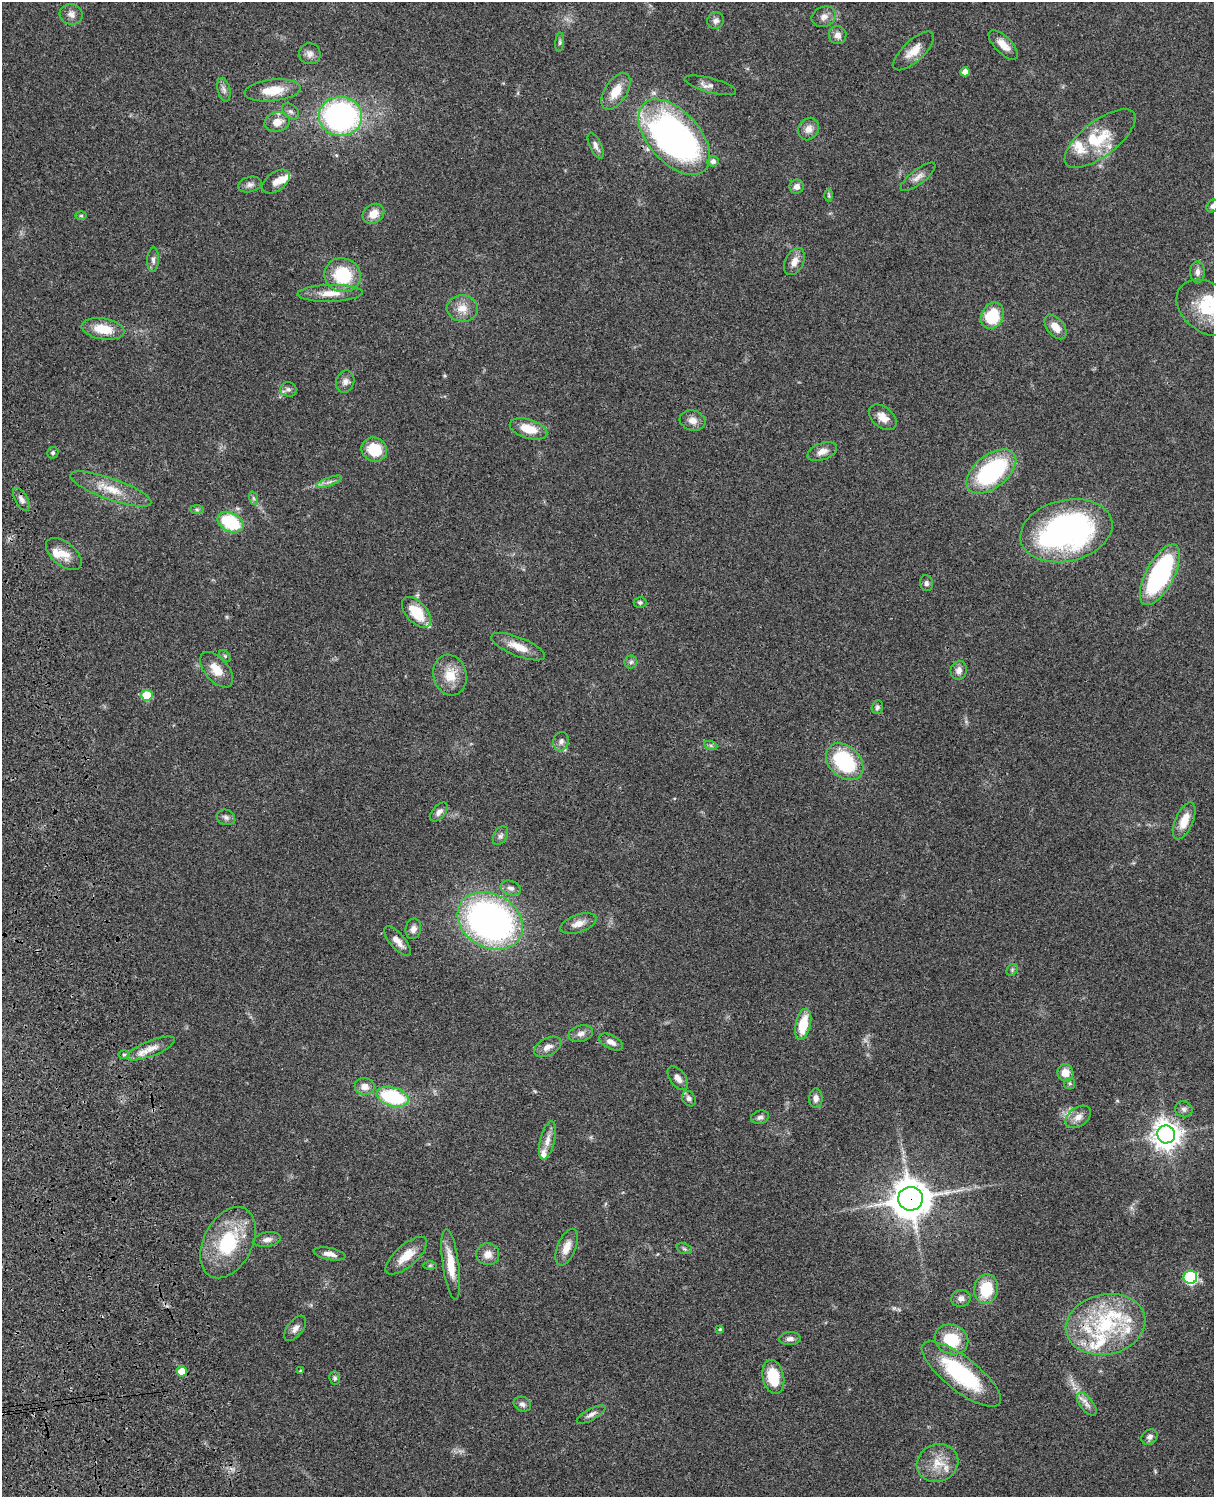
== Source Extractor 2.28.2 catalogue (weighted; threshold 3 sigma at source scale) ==
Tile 7 of 4 x 3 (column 3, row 2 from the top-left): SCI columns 2545-3756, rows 1773-3267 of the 5086 x 4926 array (HDU 1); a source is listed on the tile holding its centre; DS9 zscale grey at full resolution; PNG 1216 x 1499 px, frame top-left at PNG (2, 2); each listed source drawn as its Kron ellipse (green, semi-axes under 4 px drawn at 4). Shown black and unused: <1% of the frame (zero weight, under 3 of 4 exposures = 6% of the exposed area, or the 3 px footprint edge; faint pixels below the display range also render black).
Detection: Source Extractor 2.28.2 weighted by HDU 2 'WHT'; one run over the whole footprint, this tile lists its part. Background 0.0778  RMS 0.0058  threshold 0.026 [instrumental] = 3 sigma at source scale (4.5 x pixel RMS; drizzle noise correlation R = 1.50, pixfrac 1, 0.05/0.05 arcsec/px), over >= 5 px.
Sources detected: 143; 1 too faint to see at this stretch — neither listed nor drawn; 15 inside a brighter listed object's ellipse — not listed separately; the other 127 listed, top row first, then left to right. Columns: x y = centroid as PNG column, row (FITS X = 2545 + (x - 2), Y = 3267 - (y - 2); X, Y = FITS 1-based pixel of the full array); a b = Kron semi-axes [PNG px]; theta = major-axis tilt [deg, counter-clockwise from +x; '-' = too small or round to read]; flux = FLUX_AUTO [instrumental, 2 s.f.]
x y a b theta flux
71 14 11 10 - 3.2
824 17 12 10 21 3.6
716 20 8 8 - 2.2
838 35 9 9 - 3.5
560 42 10 4 85 1.1
1003 45 19 8 -45 6.1
914 51 26 10 43 8
310 54 11 10 - 3.1
965 72 5 4 - 3.7
710 85 26 7 -15 3.4
224 90 12 6 -76 2.4
273 90 28 11 6 13
616 91 20 11 57 9.7
291 111 9 6 -38 1.9
341 116 21 19 -4 140
277 122 13 9 14 6.3
809 129 12 10 58 4.2
674 137 45 26 -48 220
1100 138 42 18 37 21
596 146 14 6 -65 2.7
713 161 5 5 - 2.2
918 177 21 7 37 3.9
276 182 16 9 36 4.1
250 185 12 7 15 2.5
797 187 7 7 - 2.7
829 195 6 4 -89 0.86
1212 206 7 5 57 1.6
373 214 11 9 36 6.5
81 216 6 4 -1 0.71
153 260 12 5 88 2.1
794 261 14 9 62 4.7
1197 272 11 7 -89 2.9
343 275 18 17 - 28
330 293 33 8 2 8.4
462 308 15 13 -5 7.3
1207 308 33 24 -37 29
992 316 14 10 62 26
1056 327 14 8 -51 6.7
103 329 21 10 -9 13
345 381 11 9 73 3
288 389 8 7 - 2
883 417 16 10 -39 5.4
693 421 13 10 -16 4.2
529 429 19 9 -17 11
374 450 13 12 - 18
822 452 15 8 21 4.4
53 453 6 5 - 1.1
991 471 29 16 38 66
329 482 14 3 20 2.1
111 489 43 11 -20 14
253 498 7 4 -71 1.1
21 499 13 6 -60 2.6
197 510 7 4 -1 0.98
230 522 14 9 -27 32
1066 531 47 30 13 150
64 554 21 11 -39 7.9
1160 575 33 14 62 78
926 583 8 6 -79 1.7
640 602 6 5 - 1.1
416 612 18 10 -48 17
518 647 29 9 -22 8.6
225 656 7 4 -45 0.89
631 662 6 6 - 1.4
217 670 21 11 -49 9
959 670 9 8 - 3.3
450 675 20 16 -76 12
147 695 6 5 - 22
877 707 7 5 75 1.3
561 741 9 7 76 2.2
711 746 7 4 -20 1
845 762 21 15 -44 49
439 812 11 6 49 2.5
226 817 9 7 -18 2.1
1184 821 20 9 67 8.8
500 836 10 6 59 1.8
511 888 10 7 -19 2.6
490 921 34 26 -29 210
578 924 19 9 19 5.3
413 929 10 7 77 3.1
397 941 18 7 -49 4.7
1012 970 6 5 - 1
803 1024 16 7 78 16
581 1034 12 8 14 3
611 1042 13 6 -27 3.3
548 1047 15 8 28 4
151 1048 26 7 22 6.6
124 1055 6 4 -1 0.88
1065 1073 8 8 - 6.4
678 1078 14 7 -54 3.5
1070 1083 5 5 - 1.1
365 1087 10 8 -7 4.6
393 1097 16 9 -16 43
816 1098 10 6 88 2.8
689 1099 8 6 -57 2
1184 1109 9 8 - 2.1
760 1117 9 6 17 1.8
1078 1117 14 9 35 4.5
1166 1134 9 9 - 680
547 1140 19 7 76 5
911 1199 12 12 - 1500
267 1240 14 7 9 3.1
228 1243 38 24 63 38
567 1247 19 9 68 6.4
684 1249 8 5 -21 1.1
329 1254 16 6 -11 3.7
488 1254 11 11 - 4.8
406 1256 26 11 41 10
451 1264 35 8 -82 13
430 1265 7 4 1 0.91
1190 1277 7 6 - 80
986 1289 15 12 82 20
961 1298 9 8 - 2.7
1106 1324 40 30 12 48
295 1328 15 8 53 3.1
720 1329 4 4 - 0.72
790 1339 11 6 3 2.4
951 1339 17 14 -26 20
182 1371 5 5 - 12
300 1371 3 3 - 0.74
961 1374 48 16 -38 51
773 1377 17 10 -79 17
335 1378 6 5 - 1.1
522 1404 9 7 -23 1.9
1087 1404 13 6 -51 3.2
591 1414 16 5 28 2.5
1149 1437 9 7 34 2.2
938 1463 21 18 24 11
Overlapping masked pixels (flux is a lower limit): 3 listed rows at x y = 341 116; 674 137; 911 1199
Isophote crosses this tile's border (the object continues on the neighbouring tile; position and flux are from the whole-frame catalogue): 2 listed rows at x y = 1212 206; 1207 308